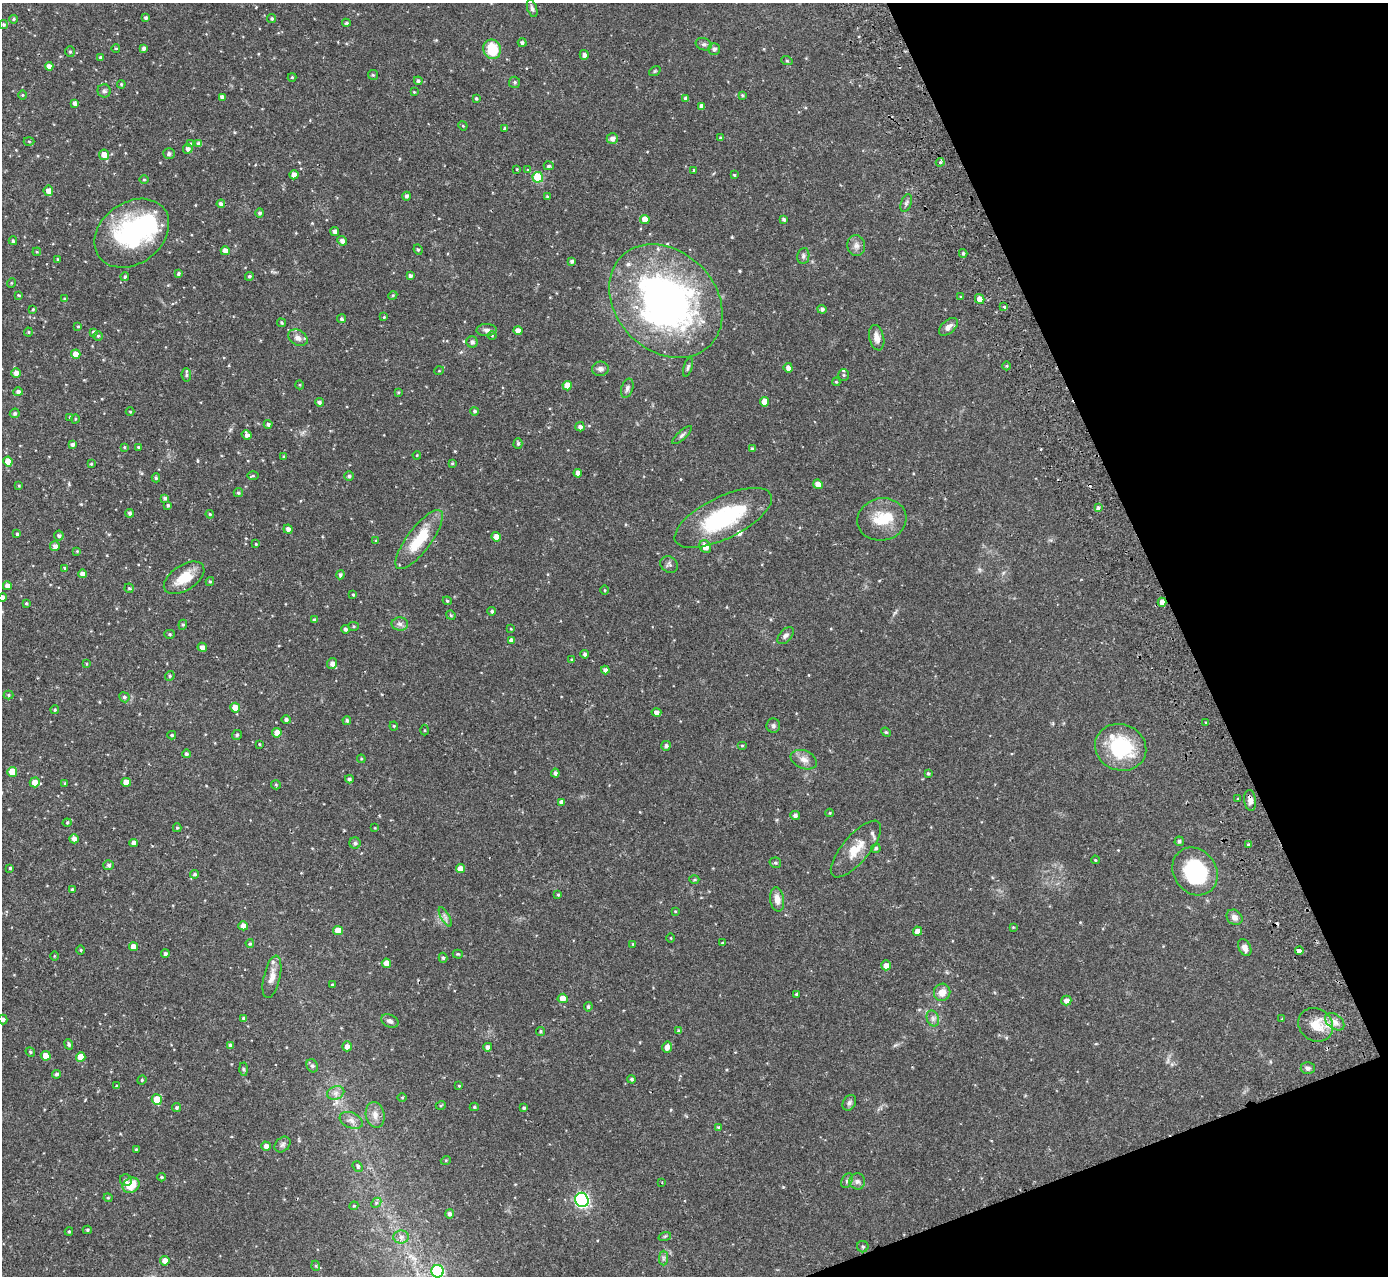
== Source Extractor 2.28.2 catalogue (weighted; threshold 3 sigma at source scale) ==
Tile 12 of 4 x 4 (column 4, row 3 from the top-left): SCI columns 4216-5601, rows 1457-2730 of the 5655 x 5589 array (HDU 1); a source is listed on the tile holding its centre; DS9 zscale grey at full resolution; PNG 1390 x 1278 px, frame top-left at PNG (2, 3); each listed source drawn as its Kron ellipse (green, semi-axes under 4 px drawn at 4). Shown black and unused: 19% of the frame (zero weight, under 2 of 3 exposures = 3% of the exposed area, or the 3 px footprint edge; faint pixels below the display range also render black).
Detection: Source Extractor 2.28.2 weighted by HDU 2 'WHT'; one run over the whole footprint, this tile lists its part. Background 0.0647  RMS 0.0053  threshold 0.0241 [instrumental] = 3 sigma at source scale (4.5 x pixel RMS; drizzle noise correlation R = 1.50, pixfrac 1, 0.05/0.05 arcsec/px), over >= 5 px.
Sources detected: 345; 1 inside a brighter object's white glare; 2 cosmic-ray / hot-pixel residue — neither listed nor drawn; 6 inside a brighter listed object's ellipse — not listed separately; the other 336 listed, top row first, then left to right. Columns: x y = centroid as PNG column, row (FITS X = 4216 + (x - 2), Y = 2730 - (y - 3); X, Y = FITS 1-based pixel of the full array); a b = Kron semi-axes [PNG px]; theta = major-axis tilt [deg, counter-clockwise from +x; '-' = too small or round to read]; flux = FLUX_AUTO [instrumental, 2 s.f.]
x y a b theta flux
532 9 9 4 -70 1.3
146 18 4 3 - 0.96
13 19 4 4 - 0.65
272 19 4 4 - 0.82
346 23 4 3 - 0.56
4 24 4 4 - 0.74
522 43 4 4 - 1.2
704 44 8 6 -19 1.3
116 48 4 3 - 0.39
144 48 4 3 - 1.2
492 49 10 8 -71 15
714 49 5 5 - 1.7
70 52 5 4 - 0.86
584 55 5 4 - 1.8
101 58 4 4 - 1.2
787 61 6 3 -19 0.54
49 66 4 4 - 3
655 71 6 4 34 0.59
373 75 5 5 - 0.67
292 77 4 4 - 0.52
418 81 4 4 - 0.84
515 82 6 5 - 0.92
121 84 4 4 - 0.5
104 91 6 6 - 1.1
414 92 3 3 - 0.38
22 95 4 3 - 0.4
742 95 4 3 - 0.58
222 97 4 4 - 1.9
476 98 3 3 - 0.77
686 99 4 4 - 2
75 103 4 4 - 1.6
702 106 4 4 - 2.1
463 126 5 3 - 0.42
504 128 4 3 - 0.54
721 138 3 3 - 0.89
612 139 5 5 - 2.2
29 141 5 3 - 0.52
191 144 4 3 - 0.7
199 144 4 4 - 1.9
188 149 5 5 - 1.6
169 154 6 5 - 1.4
104 155 5 5 - 4.2
940 162 4 3 - 0.75
549 166 5 4 - 1
517 169 4 2 - 0.35
528 170 4 3 - 0.77
694 170 3 3 - 0.66
294 175 4 4 - 2.6
734 175 4 3 - 0.56
538 177 5 5 - 19
144 179 5 3 - 0.45
48 191 5 5 - 3.1
406 196 4 4 - 1.1
547 196 4 3 - 0.49
906 203 9 5 69 1.3
221 204 4 4 - 1.8
260 213 4 4 - 1.1
645 219 4 4 - 4.4
784 219 4 3 - 1
335 232 4 4 - 1.8
132 233 41 30 36 61
13 241 4 3 - 0.79
342 241 5 4 - 1.8
856 245 10 9 - 2.5
418 250 5 3 - 0.67
225 251 4 4 - 2.8
37 252 4 3 - 0.46
963 253 4 3 - 0.91
803 256 8 6 80 1.2
57 259 4 3 - 0.38
572 261 4 3 - 1.2
178 274 4 3 - 0.81
249 276 4 3 - 0.73
410 276 4 3 - 1.3
125 277 4 4 - 0.74
11 283 5 3 - 0.41
19 295 4 3 - 0.43
393 295 4 3 - 0.49
961 297 4 3 - 0.5
65 299 3 3 - 0.84
980 299 5 4 - 4.7
666 301 63 49 -45 200
1004 307 3 3 - 0.95
33 309 4 3 - 0.48
822 309 5 4 - 1.3
384 317 4 3 - 0.48
341 319 4 4 - 0.96
281 323 4 4 - 0.69
78 326 3 3 - 0.45
948 327 11 6 43 2.7
487 330 10 6 2 1.7
518 331 4 4 - 3.9
28 332 4 4 - 0.57
93 332 4 4 - 0.99
98 336 5 5 - 0.74
492 336 4 3 - 0.38
298 338 10 7 -31 2.8
877 338 13 7 -78 3.3
472 342 5 5 - 1.5
76 354 4 4 - 4.6
1007 366 4 3 - 0.52
688 367 10 4 72 1
788 368 4 4 - 2.4
600 369 8 7 - 2
439 371 5 3 - 0.39
16 373 5 4 - 2.4
186 375 7 5 -83 0.87
844 375 6 5 - 0.74
836 382 4 3 - 0.54
300 385 4 3 - 0.47
567 386 5 4 - 5.9
627 388 10 6 73 1.5
18 392 4 4 - 1.5
398 392 4 3 - 0.48
319 402 4 4 - 1.2
764 402 5 4 - 5
475 411 4 4 - 1
130 412 4 3 - 0.39
15 413 5 4 - 0.81
70 417 4 4 - 0.47
75 419 4 3 - 0.42
268 424 4 4 - 1.3
580 427 4 4 - 1.7
247 435 5 4 - 2.2
682 435 12 4 42 1.3
72 444 4 4 - 1.4
518 444 5 4 - 0.9
124 447 4 3 - 0.49
138 447 3 2 - 0.5
752 449 4 3 - 0.99
417 455 4 3 - 0.44
284 456 4 3 - 0.57
8 462 5 4 - 5.5
452 463 4 3 - 0.56
91 464 4 4 - 0.51
578 473 4 4 - 3.1
253 476 6 4 1 0.57
349 476 4 4 - 0.98
156 478 4 4 - 0.68
818 484 5 4 - 3.3
19 486 4 3 - 0.49
238 493 4 4 - 0.87
165 498 4 3 - 1.1
168 505 4 4 - 0.92
1098 508 4 3 - 1.3
130 513 4 4 - 1.2
210 514 4 4 - 0.68
723 518 53 21 26 47
882 519 25 21 11 14
288 529 4 4 - 1.8
17 534 3 3 - 0.73
59 536 5 5 - 1.1
496 537 5 4 - 2.9
419 540 36 12 53 18
376 541 4 4 - 0.61
256 544 3 3 - 0.44
55 546 5 5 - 2
705 547 7 5 -61 4.4
77 551 4 4 - 0.43
669 565 9 7 -32 1.5
65 568 4 3 - 0.61
82 574 4 4 - 2.1
340 575 4 4 - 1
184 578 23 12 33 11
210 581 4 4 - 0.62
7 586 4 4 - 2.6
129 588 5 4 - 0.63
605 590 4 3 - 0.44
353 595 3 3 - 0.61
2 598 4 4 - 2
447 601 4 4 - 0.6
1162 602 4 4 - 2.9
26 603 4 3 - 0.56
492 611 4 4 - 0.9
451 615 5 4 - 0.63
314 620 4 3 - 1.1
400 624 8 6 -1 1.8
183 625 5 4 - 0.68
354 626 5 4 - 0.71
345 629 4 4 - 1.4
511 629 4 2 - 0.37
169 634 5 4 - 0.65
786 636 10 6 48 1.7
511 640 4 4 - 1.6
202 647 5 4 - 2.1
585 654 4 4 - 1.2
572 659 4 3 - 0.61
86 664 4 2 - 0.36
332 664 5 5 - 2.4
605 670 4 4 - 1.8
170 676 5 4 - 0.74
9 695 5 4 - 0.7
124 697 5 5 - 1
235 708 5 5 - 5.7
55 710 4 3 - 0.6
656 712 5 4 - 2
286 720 4 4 - 1.2
347 720 4 4 - 1
1206 722 4 3 - 0.49
394 726 4 4 - 0.51
773 726 7 7 - 1.2
425 730 5 3 - 0.5
886 732 5 4 - 0.58
277 733 5 4 - 3.3
172 735 4 3 - 0.71
237 735 5 5 - 0.98
259 744 4 3 - 0.42
742 745 5 3 - 0.56
666 746 5 5 - 1.3
1121 747 26 23 -23 33
186 754 4 4 - 1.1
361 759 4 4 - 0.54
804 760 14 9 -23 3.4
12 772 5 5 - 8
555 773 4 4 - 1.4
928 773 4 3 - 0.76
349 779 4 3 - 0.84
35 782 5 5 - 4.5
126 782 5 4 - 5
65 783 4 3 - 0.58
276 785 5 4 - 0.64
1238 799 3 3 - 0.5
1250 800 10 6 -83 2.5
562 802 4 4 - 2.1
830 813 4 4 - 0.48
795 815 5 4 - 1.7
67 823 4 4 - 0.57
177 828 4 4 - 0.64
375 828 4 3 - 0.35
74 839 5 4 - 2
1179 841 5 4 - 1.1
134 843 4 4 - 2.3
355 843 5 5 - 0.98
1248 845 4 4 - 0.81
876 848 5 4 - 1
856 849 35 13 50 10
1095 860 4 3 - 0.6
775 863 6 5 - 0.82
109 865 5 5 - 1.3
10 868 3 3 - 0.51
460 869 4 4 - 4.3
1195 871 25 21 -55 37
195 874 4 4 - 1
694 880 5 3 - 0.6
72 889 3 3 - 0.66
558 895 4 3 - 0.53
777 899 12 7 -81 3.9
675 911 4 3 - 0.43
445 917 11 4 -61 1.4
1234 917 8 7 - 2.5
243 926 5 4 - 3
1013 927 4 4 - 0.39
338 930 5 4 - 5.4
917 931 4 4 - 2.9
671 938 4 3 - 0.4
250 943 4 3 - 0.65
722 943 3 3 - 0.5
633 944 4 3 - 0.46
133 947 4 4 - 4
1245 947 9 6 -63 2.6
81 950 5 3 - 0.53
1299 951 4 3 - 2.3
165 954 4 4 - 1.1
458 954 5 3 - 0.55
54 956 5 3 - 0.44
443 958 5 4 - 0.83
386 963 5 4 - 4.2
886 965 5 5 - 2.6
272 977 22 8 77 4.8
332 985 3 3 - 0.8
942 992 9 8 - 4.4
796 994 4 3 - 0.56
563 998 5 4 - 4.2
1066 1001 5 5 - 2.6
588 1007 4 4 - 0.9
244 1018 4 4 - 1.3
933 1018 8 6 -70 1.6
3 1019 5 4 - 1
1282 1019 4 4 - 0.38
390 1021 9 6 -26 1.8
1335 1022 11 7 -38 3.1
1316 1025 18 16 -39 10
540 1031 4 4 - 0.67
679 1031 4 4 - 1.1
69 1045 5 4 - 0.92
230 1045 4 4 - 1.5
347 1046 5 4 - 2.6
488 1047 4 4 - 2.1
667 1047 6 5 - 2.7
30 1052 5 4 - 0.57
46 1056 5 4 - 4.8
81 1057 5 4 - 6.3
312 1066 7 5 -65 1.1
1308 1068 7 6 - 1.2
243 1069 6 4 -88 0.75
56 1074 4 4 - 1.1
632 1079 4 4 - 0.86
142 1080 5 4 - 0.56
117 1086 4 3 - 0.78
459 1086 4 3 - 0.49
336 1093 9 6 21 2.3
402 1098 5 3 - 0.49
157 1099 5 5 - 7.5
849 1103 8 6 59 1.4
441 1105 5 3 - 0.55
474 1107 4 4 - 0.66
176 1108 4 4 - 0.81
524 1108 3 3 - 0.6
375 1115 13 9 -79 3.6
351 1120 12 7 -22 2.7
719 1128 4 4 - 0.84
282 1145 9 6 45 1.4
266 1146 4 4 - 2.2
136 1149 3 3 - 0.46
446 1160 5 3 - 0.43
358 1166 6 4 -49 0.99
162 1177 4 3 - 0.67
126 1180 6 5 - 1.6
847 1181 8 5 62 1.1
857 1181 8 8 - 1.8
662 1182 2 2 - 0.31
131 1185 9 7 30 9
108 1198 4 4 - 0.6
582 1200 7 6 - 100
376 1203 6 4 45 0.74
354 1206 4 4 - 0.55
449 1214 5 4 - 1.4
87 1230 4 4 - 0.65
69 1231 4 4 - 0.62
665 1236 6 4 18 0.65
401 1237 8 6 1 1.8
863 1247 6 5 - 0.92
663 1258 7 4 90 1.1
165 1261 5 4 - 3
316 1266 5 3 - 0.49
438 1271 6 6 - 47
Overlapping masked pixels (flux is a lower limit): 2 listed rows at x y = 1162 602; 1250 800
Isophote crosses this tile's border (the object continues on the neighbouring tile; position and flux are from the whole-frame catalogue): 3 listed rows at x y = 2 598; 3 1019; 438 1271